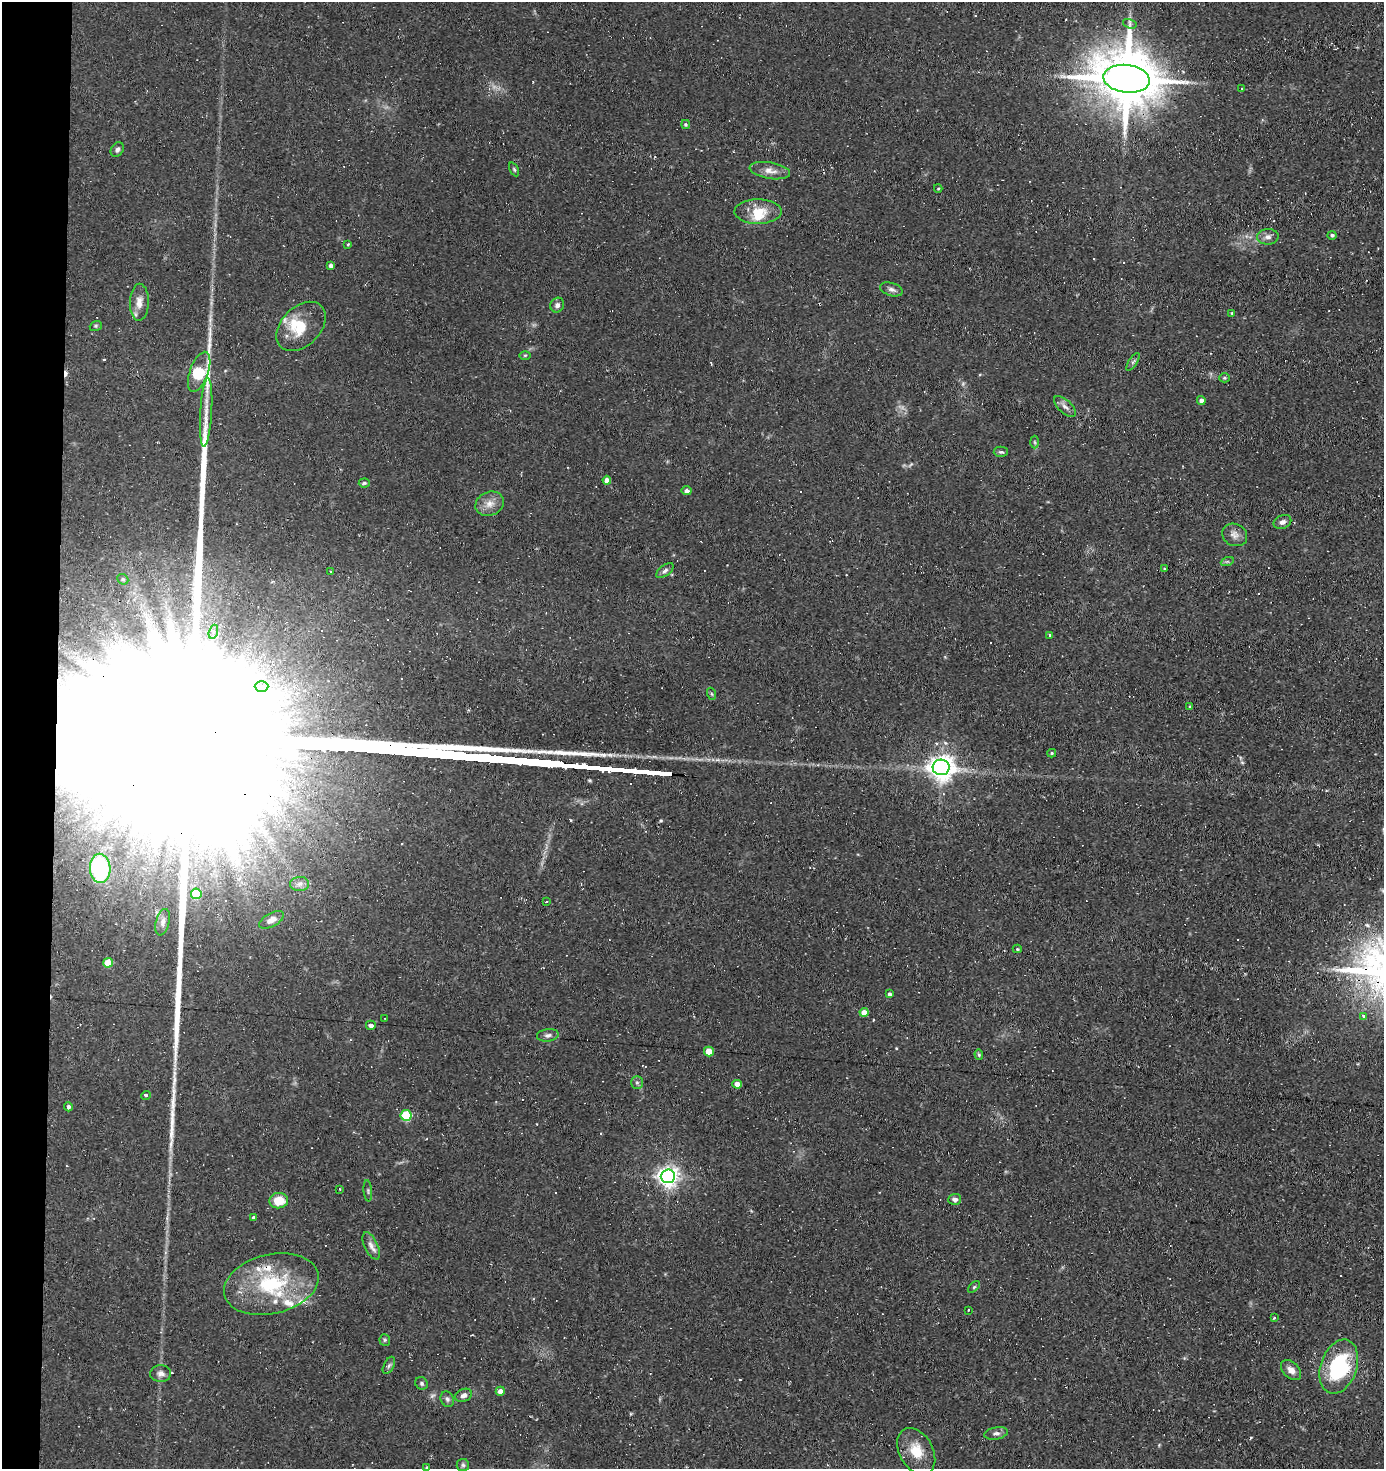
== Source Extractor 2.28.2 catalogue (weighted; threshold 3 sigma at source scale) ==
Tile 4 of 3 x 3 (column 1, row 2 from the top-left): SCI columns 102-1483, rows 1469-2935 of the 4431 x 4403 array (HDU 1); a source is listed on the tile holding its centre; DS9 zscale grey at full resolution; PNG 1386 x 1471 px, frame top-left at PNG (2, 2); each listed source drawn as its Kron ellipse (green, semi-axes under 4 px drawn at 4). Shown black and unused: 4% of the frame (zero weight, under 2 of 3 exposures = <1% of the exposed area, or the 3 px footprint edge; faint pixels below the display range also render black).
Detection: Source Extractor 2.28.2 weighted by HDU 2 'WHT'; one run over the whole footprint, this tile lists its part. Background 0.154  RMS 0.0067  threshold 0.03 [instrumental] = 3 sigma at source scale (4.5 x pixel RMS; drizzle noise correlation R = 1.50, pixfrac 1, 0.05/0.05 arcsec/px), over >= 5 px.
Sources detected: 112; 1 too faint to see at this stretch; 9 cosmic-ray / hot-pixel residue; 3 long thin detections or spike segments (spike, bleed or trail) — neither listed nor drawn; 8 inside a brighter listed object's ellipse — not listed separately; the other 91 listed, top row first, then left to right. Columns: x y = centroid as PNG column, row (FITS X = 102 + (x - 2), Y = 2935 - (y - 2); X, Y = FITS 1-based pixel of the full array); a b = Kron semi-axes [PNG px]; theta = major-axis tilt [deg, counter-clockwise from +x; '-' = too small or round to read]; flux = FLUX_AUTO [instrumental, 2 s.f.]
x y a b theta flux
1130 24 7 4 -17 1.6
1127 79 23 14 -7 5600
1242 88 3 3 - 0.77
686 124 4 4 - 1
117 150 8 6 55 1.9
514 169 7 4 -63 0.94
770 171 20 8 -10 5.7
938 188 4 4 - 0.75
758 212 23 12 0 13
1332 235 4 4 - 1.4
1268 237 10 7 3 3.2
348 244 4 3 - 0.82
331 266 4 4 - 2.4
891 289 11 6 -17 2.5
139 302 18 9 88 6.4
557 305 7 6 - 2.3
1232 313 4 3 - 0.69
96 326 6 5 - 0.96
301 326 29 19 45 20
525 355 6 3 1 0.75
1133 362 10 4 56 1.5
199 372 21 9 70 76
1224 378 5 4 - 0.87
1201 400 4 4 - 2.6
1065 406 14 6 -44 3
206 412 34 6 86 9.1
1035 442 6 4 -88 0.98
1001 452 7 5 2 1.3
607 480 4 4 - 4
364 483 5 4 - 0.98
687 491 5 4 - 2.7
490 504 15 11 25 6.3
1282 522 9 6 24 2.7
1235 535 13 11 -27 4.2
1227 562 7 4 19 1.1
1164 569 3 2 - 0.67
331 571 4 3 - 0.75
665 571 10 5 38 2.1
123 579 6 5 - 0.98
213 632 7 4 73 1.9
1050 635 4 3 - 0.97
261 686 7 5 0 2.3
712 694 6 4 -70 0.94
1190 707 4 3 - 0.93
1052 753 4 4 - 0.88
941 767 8 8 - 650
100 868 14 10 -86 60
300 884 9 7 4 3.3
196 894 5 5 - 20
546 901 3 2 - 0.88
272 920 13 6 29 4.2
163 922 13 6 75 3.3
1017 949 4 4 - 0.91
108 963 5 4 - 11
889 994 4 3 - 1.8
864 1012 4 4 - 6.2
1363 1016 4 3 - 1.7
384 1018 2 2 - 0.46
371 1025 5 4 - 2.3
548 1035 11 6 7 2.5
709 1051 5 5 - 12
979 1055 5 4 - 0.93
637 1082 6 5 - 1.4
737 1084 4 4 - 5.7
146 1095 5 3 - 1.4
68 1107 4 4 - 2
406 1115 5 5 - 40
668 1176 7 7 - 390
340 1189 3 2 - 0.65
368 1191 11 3 -85 1
955 1199 6 5 - 2.6
279 1201 9 7 7 13
253 1217 4 4 - 1.3
371 1246 15 6 -65 3.7
271 1284 48 29 13 58
974 1287 7 3 45 0.83
968 1310 3 2 - 0.7
1274 1318 3 3 - 0.95
385 1340 6 5 - 1.1
389 1365 9 5 63 1.5
1339 1367 28 18 71 62
1291 1370 12 8 -45 4.7
161 1374 10 8 2 3.2
421 1383 7 6 - 1.4
500 1391 4 4 - 4.5
464 1395 9 6 23 2.8
447 1399 8 6 -63 2
996 1433 12 6 10 2.6
916 1451 25 17 -61 15
463 1465 6 6 - 1.4
426 1468 3 3 - 1.7
Overlapping masked pixels (flux is a lower limit): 1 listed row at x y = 1127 79
Isophote crosses this tile's border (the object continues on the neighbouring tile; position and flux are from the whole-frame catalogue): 1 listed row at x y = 426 1468